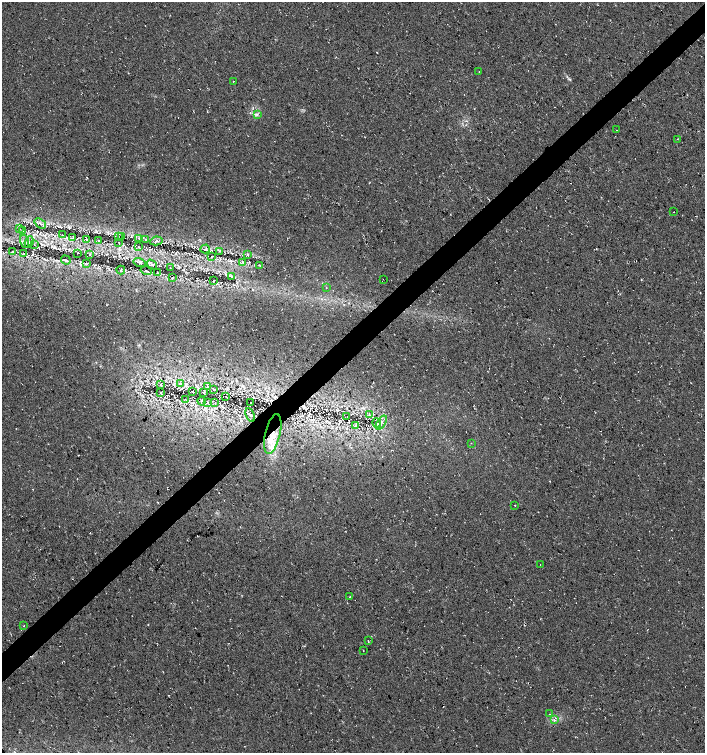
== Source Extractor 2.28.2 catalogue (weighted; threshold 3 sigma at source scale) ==
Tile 10 of 4 x 4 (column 2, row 3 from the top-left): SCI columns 1550-2954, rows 1507-3008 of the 5974 x 6011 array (HDU 1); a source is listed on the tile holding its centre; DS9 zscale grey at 2 x 2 block average (1 PNG px = mean of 2 x 2 image px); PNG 707 x 755 px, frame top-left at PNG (2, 2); each listed source drawn as its Kron ellipse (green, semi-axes under 4 px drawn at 4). Shown black and unused: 4% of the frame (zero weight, under 3 of 4 exposures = <1% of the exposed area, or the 3 px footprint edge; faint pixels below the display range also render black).
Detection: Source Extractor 2.28.2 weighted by HDU 2 'WHT'; one run over the whole footprint, this tile lists its part. Background 0.0145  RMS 0.0052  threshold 0.0235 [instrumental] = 3 sigma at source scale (4.5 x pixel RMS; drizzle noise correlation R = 1.50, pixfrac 1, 0.0396/0.0396 arcsec/px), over >= 5 px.
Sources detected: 77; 1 cosmic-ray / hot-pixel residue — neither listed nor drawn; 1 inside a brighter listed object's ellipse — not listed separately; the other 75 listed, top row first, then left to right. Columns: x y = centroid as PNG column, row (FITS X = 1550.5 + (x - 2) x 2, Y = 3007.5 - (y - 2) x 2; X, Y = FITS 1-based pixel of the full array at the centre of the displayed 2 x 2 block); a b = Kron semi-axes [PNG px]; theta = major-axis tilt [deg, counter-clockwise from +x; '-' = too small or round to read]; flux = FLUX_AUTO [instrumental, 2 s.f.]
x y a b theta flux
479 71 2 2 - 0.37
233 81 2 2 - 0.5
257 114 4 2 - 1.4
617 130 2 2 - 0.53
677 139 2 2 - 0.55
674 212 2 2 - 0.5
40 224 6 2 -40 2.2
19 229 2 2 - 0.7
23 231 3 2 - 0.89
62 235 2 2 - 0.6
118 236 2 2 - 0.54
122 236 2 2 - 0.56
73 237 3 2 - 0.64
139 238 3 2 - 0.8
86 239 2 2 - 0.95
145 239 2 2 - 0.44
25 241 7 4 -74 3.4
99 241 3 2 - 1
156 241 6 4 10 2.2
29 242 6 3 67 2.2
119 242 2 2 - 0.56
34 244 2 2 - 0.47
139 247 2 2 - 0.49
205 249 5 3 - 1.5
12 251 3 2 - 0.98
220 251 3 2 - 0.79
24 253 4 2 - 0.98
77 253 2 2 - 0.66
248 254 3 2 - 0.86
90 255 2 2 - 0.5
211 257 2 2 - 0.56
66 260 5 3 - 1.4
139 262 6 3 -17 2.8
242 262 3 2 - 1.3
87 263 3 2 - 0.88
152 264 6 4 -36 2.1
259 265 3 2 - 0.73
170 268 2 2 - 0.67
121 270 4 2 - 1
146 271 6 2 -16 1.2
158 273 3 2 - 0.83
232 277 3 3 - 1.1
172 278 3 2 - 0.75
383 279 2 2 - 0.42
214 281 2 2 - 0.61
326 288 2 2 - 0.54
181 384 4 2 - 1.1
161 385 3 2 - 0.73
207 387 3 2 - 0.84
214 390 4 2 - 0.62
193 392 2 2 - 0.57
203 392 2 2 - 0.49
160 393 2 2 - 0.73
226 397 3 2 - 0.91
185 399 2 2 - 0.58
202 401 4 2 - 1.7
207 402 3 3 - 0.97
215 403 2 2 - 0.71
251 403 2 2 - 0.77
250 415 7 2 -62 1.8
369 415 4 2 - 1.3
347 417 2 2 - 0.7
377 423 4 3 - 2.9
381 423 8 2 58 2.7
356 425 4 3 - 1.8
273 434 20 7 77 25
471 443 2 2 - 0.56
515 505 2 2 - 0.49
540 565 2 2 - 0.42
350 597 2 2 - 0.68
24 626 2 2 - 1.4
368 641 3 2 - 0.6
363 651 2 2 - 0.51
550 714 2 2 - 0.39
554 720 3 2 - 0.97
Overlapping masked pixels (flux is a lower limit): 1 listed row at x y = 273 434
Diffuse or blended objects may show on this block-average render without a row.